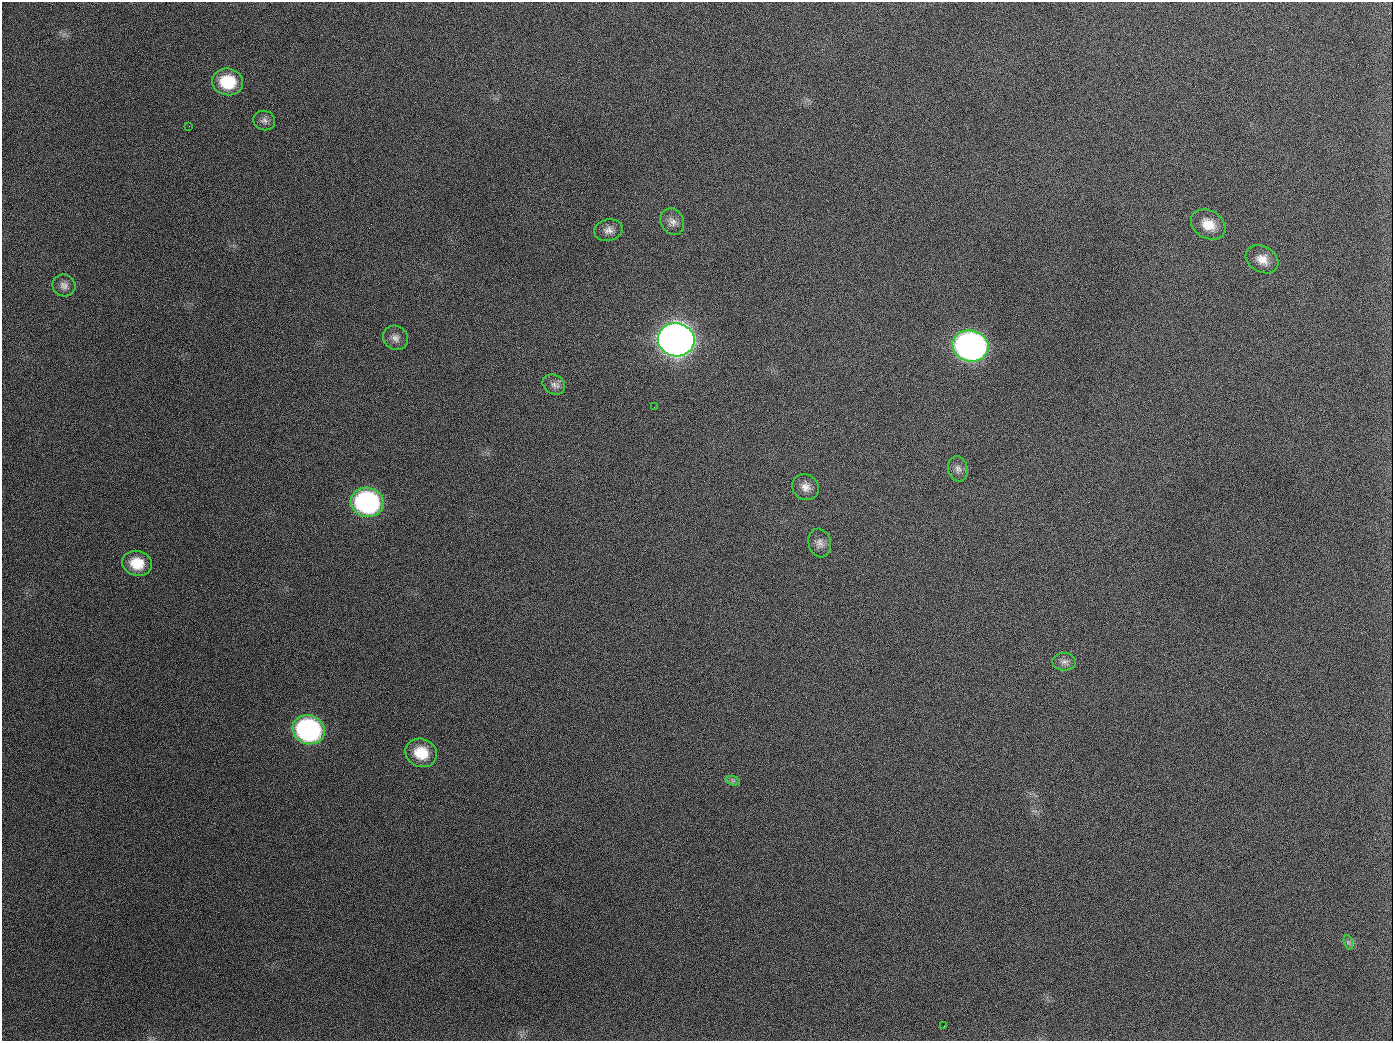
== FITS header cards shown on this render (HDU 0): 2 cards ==
NAXIS1  =                 1391
NAXIS2  =                 1039

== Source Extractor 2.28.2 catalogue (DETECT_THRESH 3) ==
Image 1391 x 1039 px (HDU 0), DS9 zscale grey, 1 PNG px = 1 image px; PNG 1395 x 1043 px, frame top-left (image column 1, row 1039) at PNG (2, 2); each listed source drawn as its Kron ellipse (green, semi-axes under 4 px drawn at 4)
Background 1520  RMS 70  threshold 209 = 3 sigma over >= 5 px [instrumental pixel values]
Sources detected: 24; all 24 listed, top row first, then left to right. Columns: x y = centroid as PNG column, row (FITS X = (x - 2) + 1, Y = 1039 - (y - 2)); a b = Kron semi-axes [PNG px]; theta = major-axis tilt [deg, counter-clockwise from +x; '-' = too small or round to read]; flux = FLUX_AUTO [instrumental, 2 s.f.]
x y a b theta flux
228 82 15 13 -7 1.8e+05
264 120 11 9 -17 2.3e+04
189 126 2 2 - 7.0e+03
672 222 14 11 -65 3.4e+04
1208 225 18 14 -31 8.4e+04
608 230 14 10 12 3.2e+04
1262 259 17 12 -28 5.6e+04
64 285 11 11 - 2.8e+04
395 338 13 11 -39 3.2e+04
676 340 18 16 -11 5.4e+06
970 346 18 15 -13 2.4e+06
554 384 12 9 -31 2.7e+04
654 407 2 2 - 3.8e+03
958 469 13 9 -75 2.9e+04
806 487 14 12 -36 4.2e+04
367 502 16 14 -13 9.2e+05
820 543 14 11 -74 3.4e+04
137 563 15 12 -16 1.1e+05
1064 662 12 9 -3 2.4e+04
308 730 16 14 -20 9.7e+05
421 753 16 14 -22 1.2e+05
733 781 7 4 -18 1.0e+04
1348 942 7 4 -72 1.1e+04
944 1026 2 2 - 5.2e+03